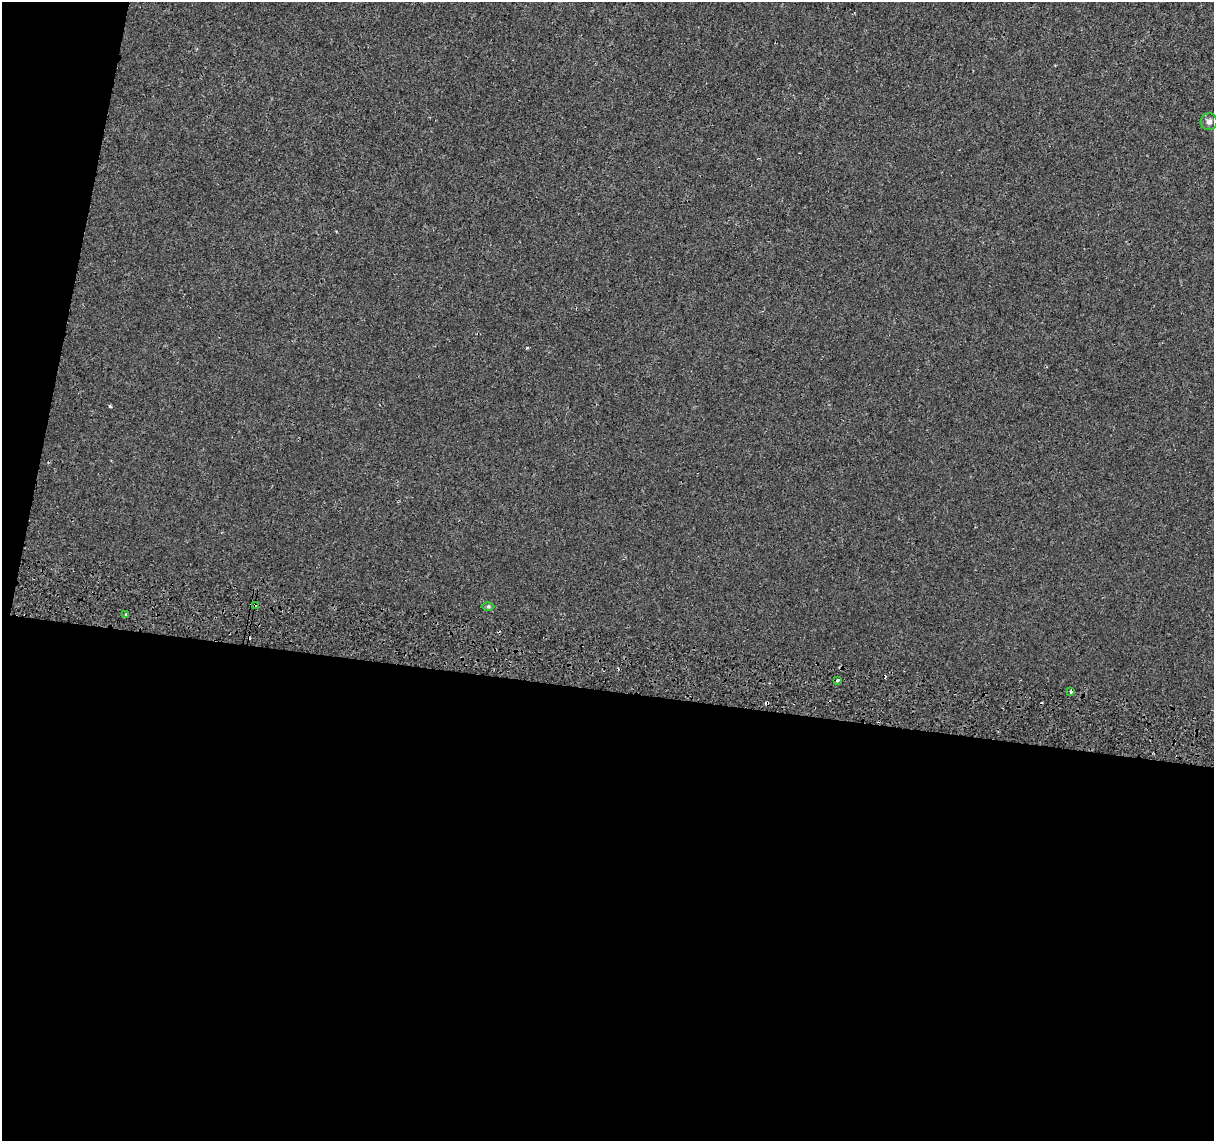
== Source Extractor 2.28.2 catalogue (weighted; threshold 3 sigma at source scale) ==
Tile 13 of 4 x 4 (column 1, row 4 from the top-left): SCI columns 25-1236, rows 283-1421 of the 4894 x 5182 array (HDU 1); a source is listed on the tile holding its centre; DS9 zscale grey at full resolution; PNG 1216 x 1143 px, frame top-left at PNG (2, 2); each listed source drawn as its Kron ellipse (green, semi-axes under 4 px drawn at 4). Shown black and unused: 43% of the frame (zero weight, under 2 of 3 exposures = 3% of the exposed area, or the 3 px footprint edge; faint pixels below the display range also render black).
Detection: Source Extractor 2.28.2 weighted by HDU 2 'WHT'; one run over the whole footprint, this tile lists its part. Background 5.13e-04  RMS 0.0039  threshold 0.0174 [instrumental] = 3 sigma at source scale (4.5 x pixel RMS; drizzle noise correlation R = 1.50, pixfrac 1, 0.0396/0.0396 arcsec/px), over >= 5 px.
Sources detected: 12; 6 cosmic-ray / hot-pixel residue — neither listed nor drawn; the other 6 listed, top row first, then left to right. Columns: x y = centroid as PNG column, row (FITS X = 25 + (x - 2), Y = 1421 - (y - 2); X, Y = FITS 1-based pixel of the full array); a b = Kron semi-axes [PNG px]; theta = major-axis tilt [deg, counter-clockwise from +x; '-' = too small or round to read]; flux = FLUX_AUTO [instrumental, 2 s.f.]
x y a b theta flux
1209 122 8 8 - 1.3
255 606 4 3 - 26
488 607 6 4 0 0.49
125 615 3 3 - 0.42
837 680 3 3 - 0.66
1071 691 4 3 - 3.3
Overlapping masked pixels (flux is a lower limit): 1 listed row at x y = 255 606